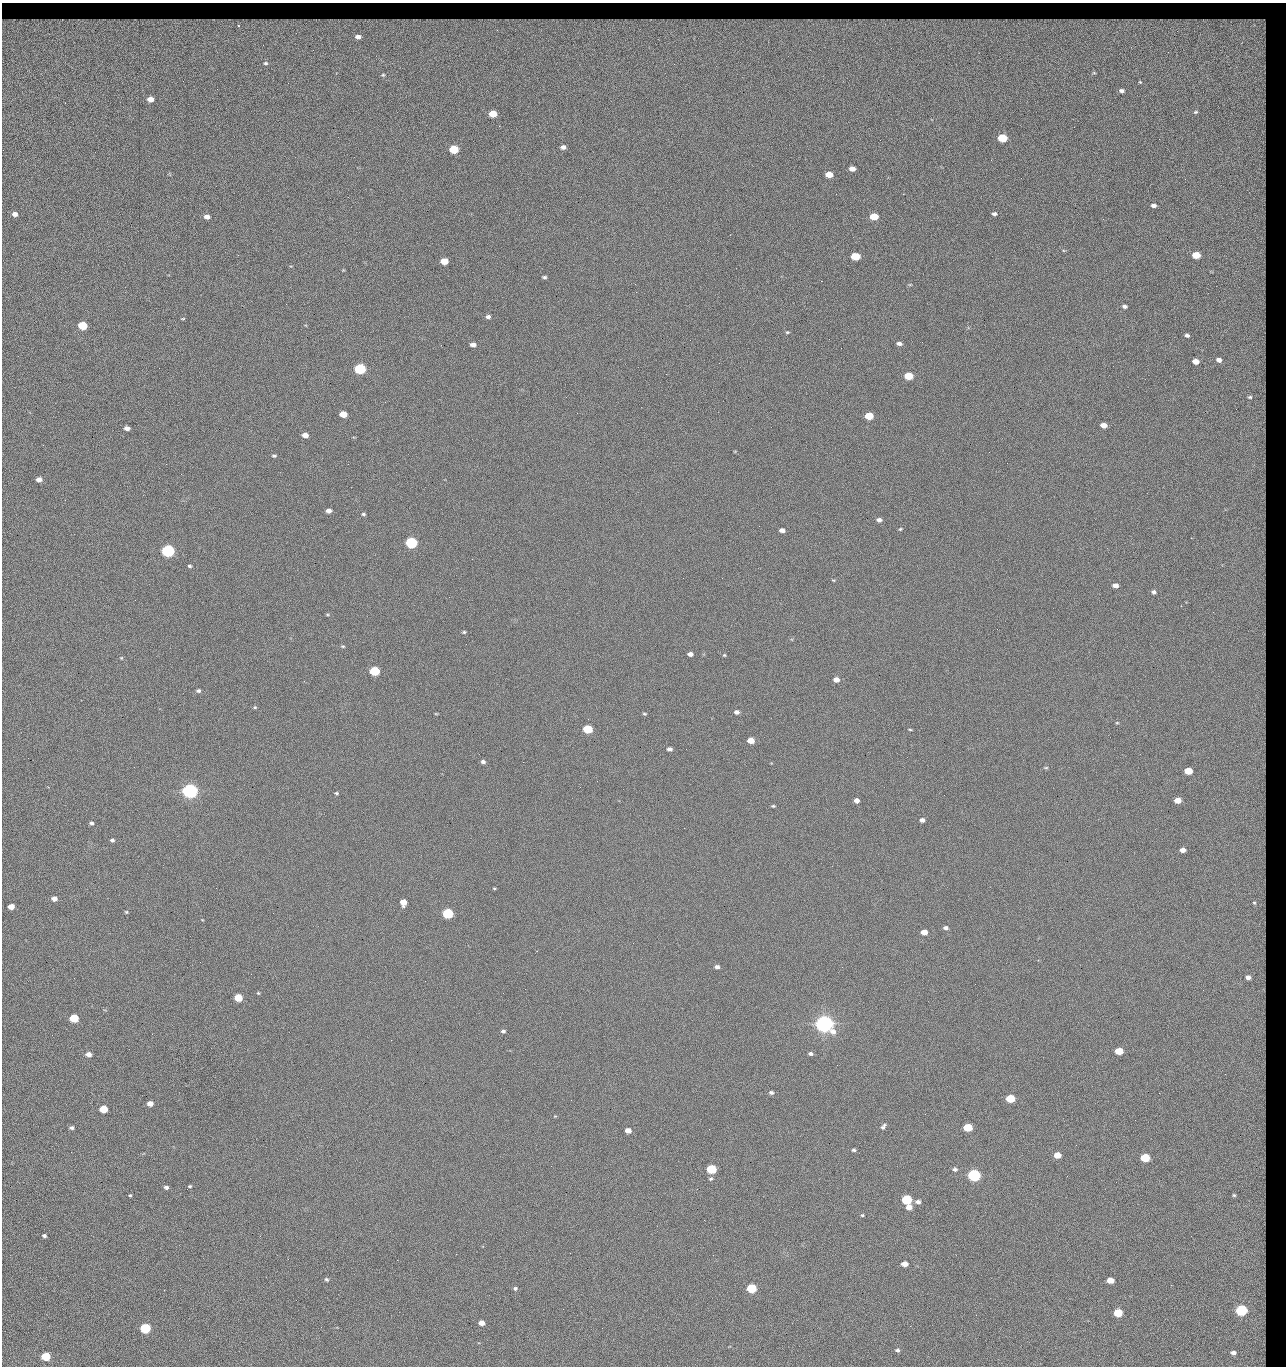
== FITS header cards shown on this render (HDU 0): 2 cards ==
NAXIS1  =                 1284 / length of data axis 1
NAXIS2  =                 1364 / length of data axis 2

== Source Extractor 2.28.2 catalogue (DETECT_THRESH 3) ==
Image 1284 x 1364 px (HDU 0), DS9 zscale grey, 1 PNG px = 1 image px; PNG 1288 x 1368 px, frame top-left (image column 1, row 1364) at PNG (2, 3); no overlay
Background 122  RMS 14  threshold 42.6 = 3 sigma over >= 5 px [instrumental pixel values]
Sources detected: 219; all 219 listed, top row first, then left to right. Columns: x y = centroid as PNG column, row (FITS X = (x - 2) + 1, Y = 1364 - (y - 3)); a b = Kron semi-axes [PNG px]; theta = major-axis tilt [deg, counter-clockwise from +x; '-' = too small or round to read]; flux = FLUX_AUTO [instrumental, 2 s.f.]
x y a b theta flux
12 21 9 4 3 3.6e+03
114 21 25 7 0 1.0e+04
258 21 16 6 8 2.4e+03
317 21 9 3 -10 3.2e+03
973 21 17 6 4 7.5e+03
997 21 15 6 -42 1.3e+03
1005 21 9 6 45 9.3e+02
1111 21 19 5 5 5.9e+03
1139 21 10 5 -23 2.8e+03
1161 21 6 4 -3 2.1e+03
37 22 12 7 -15 5.6e+03
79 22 33 7 -3 1.6e+04
174 22 56 7 -1 2.4e+04
270 22 24 8 14 6.4e+03
295 22 19 9 4 8.8e+03
333 22 19 8 0 9.6e+03
394 22 33 8 1 1.6e+04
442 22 40 7 -1 1.7e+04
488 22 24 7 3 1.3e+04
552 22 29 7 4 1.4e+04
592 22 10 7 -42 3.9e+03
628 22 17 9 -7 6.0e+03
663 22 32 5 8 1.1e+04
737 22 47 9 -4 1.7e+04
887 22 36 7 0 2.1e+04
917 22 20 6 -9 9.8e+03
1075 22 24 8 -3 1.3e+04
1126 22 10 8 16 5.2e+03
20 23 16 7 16 7.0e+03
616 23 16 6 36 4.5e+03
820 23 41 8 -4 2.5e+04
241 24 15 9 -6 1.2e+04
1037 24 30 12 14 1.5e+04
358 37 11 8 -1 1.1e+04
1239 48 81 57 -51 4.2e+05
1168 52 2 2 - 1.1e+03
266 63 3 3 - 1.2e+03
383 75 3 2 - 7.6e+02
1121 91 4 3 - 2.2e+03
150 99 5 4 - 8.2e+03
1196 112 5 3 - 1.1e+03
493 114 6 5 - 2.3e+04
1002 138 6 5 - 4.4e+04
1159 139 3 2 - 1.2e+03
563 147 5 4 - 3.8e+03
454 149 6 5 - 5.3e+04
852 169 5 4 - 6.5e+03
829 175 6 4 -9 1.6e+04
1021 178 2 2 - 1.9e+03
836 194 2 2 - 2.2e+03
903 194 2 2 - 1.8e+04
1154 206 5 4 - 3.5e+03
15 214 6 5 - 4.9e+03
994 214 5 4 - 2.4e+03
874 216 6 5 - 2.8e+04
207 217 5 4 - 5.8e+03
1103 219 3 2 - 1.0e+03
1196 255 6 4 -9 2.4e+04
855 256 6 5 - 4.2e+04
444 261 6 4 -7 2.0e+04
343 270 4 4 - 7.6e+02
544 277 5 3 - 1.6e+03
821 281 2 2 - 2.7e+04
910 285 5 3 - 9.5e+02
636 292 2 2 - 1.5e+03
286 304 3 2 - 7.5e+02
1124 306 5 4 - 2.8e+03
488 317 5 5 - 3.1e+03
183 319 5 3 - 8.2e+02
82 326 6 5 - 5.2e+04
787 332 5 4 - 1.1e+03
1187 335 5 4 - 2.3e+03
829 339 2 2 - 7.4e+02
690 340 2 2 - 3.2e+03
899 343 5 4 - 3.6e+03
473 345 5 4 - 5.1e+03
1219 360 4 4 - 3.8e+03
1195 361 5 4 - 9.7e+03
719 363 2 2 - 4.6e+02
360 369 6 5 - 1.6e+05
908 376 6 5 - 4.0e+04
1250 397 6 5 - 1.9e+03
1236 409 2 2 - 1.3e+03
343 414 6 4 -7 2.0e+04
869 416 6 5 - 3.3e+04
1103 425 5 4 - 9.5e+03
127 428 5 4 - 4.9e+03
305 435 5 4 - 9.1e+03
989 452 2 2 - 3.2e+03
274 456 5 3 - 1.4e+03
1007 463 2 2 - 4.0e+02
166 464 2 2 - 3.2e+03
39 479 5 4 - 6.0e+03
65 500 2 2 - 9.5e+02
329 511 5 4 - 5.1e+03
363 514 5 4 - 1.5e+03
879 520 6 4 -8 3.4e+03
759 526 2 2 - 4.5e+02
900 529 4 3 - 1.0e+03
782 530 5 4 - 4.8e+03
1191 538 2 2 - 2.5e+03
411 543 6 5 - 2.0e+05
168 551 6 5 - 3.2e+05
472 559 2 2 - 2.6e+03
189 566 4 4 - 1.5e+03
722 578 3 2 - 7.1e+02
833 580 5 3 - 9.2e+02
1115 585 5 4 - 5.4e+03
1154 592 5 5 - 2.3e+03
1181 606 2 2 - 6.1e+02
327 615 5 3 - 9.9e+02
464 632 5 4 - 1.3e+03
343 646 5 4 - 1.1e+03
690 654 5 4 - 4.8e+03
724 655 4 3 - 1.0e+03
121 658 5 4 - 9.6e+02
375 671 6 5 - 9.0e+04
836 680 6 5 - 7.3e+03
198 691 5 4 - 2.1e+03
255 707 5 4 - 1.2e+03
736 712 5 4 - 3.9e+03
436 714 5 3 - 8.0e+02
644 714 5 4 - 1.2e+03
1117 723 5 3 - 8.8e+02
587 729 6 5 - 5.8e+04
910 729 5 3 - 1.0e+03
751 740 5 4 - 1.4e+04
670 749 5 4 - 3.6e+03
686 749 2 2 - 6.5e+02
483 762 5 4 - 2.7e+03
523 762 2 2 - 3.1e+03
1046 768 5 3 - 1.1e+03
1188 771 5 4 - 2.7e+04
597 781 2 2 - 2.5e+03
190 791 6 5 - 7.1e+05
336 793 4 3 - 1.3e+03
856 800 5 4 - 5.6e+03
1178 800 5 4 - 1.3e+04
773 806 4 3 - 1.2e+03
922 820 5 4 - 3.9e+03
91 823 5 5 - 2.1e+03
112 840 4 4 - 2.1e+03
1183 850 5 4 - 5.9e+03
494 888 5 3 - 9.4e+02
54 899 5 4 - 5.6e+03
403 902 5 5 - 1.3e+04
1254 903 7 6 - 2.4e+03
11 907 5 4 - 9.9e+03
126 912 4 4 - 1.1e+03
448 913 6 5 - 1.2e+05
946 928 5 4 - 3.0e+03
924 932 5 4 - 9.6e+03
537 951 3 2 - 6.9e+02
1038 960 2 2 - 7.0e+02
717 967 5 4 - 3.6e+03
1248 977 5 5 - 4.5e+03
258 993 5 4 - 1.0e+03
503 993 2 2 - 2.1e+03
238 998 5 5 - 3.3e+04
74 1018 5 5 - 5.3e+04
824 1024 7 6 - 1.1e+06
503 1031 5 4 - 2.1e+03
391 1040 2 2 - 5.4e+03
1119 1051 5 4 - 2.9e+04
88 1054 5 4 - 6.3e+03
810 1054 5 4 - 2.2e+03
837 1065 3 2 - 1.4e+03
1225 1074 2 2 - 1.8e+03
771 1092 5 4 - 2.3e+03
1159 1093 2 2 - 2.7e+03
1010 1098 6 5 - 4.7e+04
150 1103 5 4 - 7.2e+03
103 1109 5 5 - 3.1e+04
1135 1120 2 2 - 8.4e+02
883 1127 8 4 56 2.5e+03
968 1127 6 5 - 4.4e+04
71 1128 5 4 - 2.1e+03
709 1129 2 2 - 1.0e+03
628 1130 5 4 - 8.5e+03
1076 1145 2 2 - 4.2e+02
854 1150 5 4 - 1.7e+03
71 1152 2 2 - 2.4e+03
1057 1155 5 4 - 1.7e+04
1145 1158 6 5 - 5.7e+04
551 1166 2 2 - 9.1e+02
711 1169 6 5 - 7.8e+04
955 1169 5 5 - 2.3e+03
974 1175 6 5 - 2.8e+05
1067 1176 3 2 - 1.4e+03
711 1179 6 5 - 1.8e+03
190 1186 4 3 - 1.2e+03
166 1187 5 4 - 2.6e+03
130 1195 3 3 - 1.1e+03
1234 1195 3 3 - 9.8e+02
907 1200 6 5 - 8.4e+04
918 1202 6 5 - 3.7e+03
909 1207 5 4 - 9.7e+03
862 1215 4 3 - 1.3e+03
44 1236 4 3 - 2.1e+03
260 1236 2 2 - 2.2e+03
456 1254 2 2 - 7.2e+03
288 1259 2 2 - 1.9e+03
397 1260 2 2 - 5.3e+03
905 1264 5 4 - 8.9e+03
326 1279 6 5 - 1.7e+03
1110 1280 5 4 - 1.4e+04
1171 1285 2 2 - 5.0e+02
515 1288 5 5 - 1.8e+03
751 1288 6 5 - 8.0e+04
563 1309 2 2 - 4.9e+02
1241 1310 6 5 - 1.9e+05
1118 1313 5 5 - 4.6e+04
976 1315 2 2 - 2.8e+03
481 1323 5 4 - 7.7e+03
145 1328 6 5 - 1.0e+05
602 1328 2 2 - 8.1e+02
897 1350 5 5 - 2.1e+03
1233 1353 4 3 - 3.2e+03
46 1356 5 5 - 5.4e+04

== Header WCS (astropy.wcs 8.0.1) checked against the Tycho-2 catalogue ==
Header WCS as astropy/WCSLIB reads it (CRVAL/CRPIX/CD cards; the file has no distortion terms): RA---TAN/DEC--TAN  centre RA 15:41:43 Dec +51:58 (235.43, +51.97 deg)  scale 1.26 arcsec/px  FOV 26.9' x 28.5'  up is +92 deg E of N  parity flipped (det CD > 0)
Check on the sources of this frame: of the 60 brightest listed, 11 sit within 2.0 arcsec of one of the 13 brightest Tycho-2 stars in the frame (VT <= 12.29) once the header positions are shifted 0.38 arcsec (0.18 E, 0.33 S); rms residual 0.95 arcsec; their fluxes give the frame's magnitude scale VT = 24.59 - 2.5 log10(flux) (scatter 0.15 mag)
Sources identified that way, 11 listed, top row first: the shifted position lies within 2.0 arcsec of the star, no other Tycho-2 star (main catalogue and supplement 1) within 4.0 arcsec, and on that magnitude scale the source's flux lands within +1.5 / -3 mag of the star's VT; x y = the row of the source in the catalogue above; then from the Tycho-2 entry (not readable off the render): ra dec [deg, ICRS J2000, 3 dp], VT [Tycho-2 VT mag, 2 dp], TYC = Tycho-2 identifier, HIP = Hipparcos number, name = IAU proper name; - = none
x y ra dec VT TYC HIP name
360 369 235.614 +52.064 11.61 3489-1132-1 - -
411 543 235.514 +52.049 11.19 3489-1407-1 - -
168 551 235.515 +52.133 11.12 3489-1380-1 - -
190 791 235.378 +52.130 9.31 3489-1322-1 76850 -
448 913 235.303 +52.042 11.52 3489-958-1 - -
824 1024 235.232 +51.912 9.59 3489-824-1 - -
974 1175 235.143 +51.862 10.97 3489-1016-1 - -
907 1200 235.131 +51.886 12.29 3489-908-1 - -
751 1288 235.084 +51.941 11.45 3489-1346-1 - -
1241 1310 235.062 +51.771 11.53 3489-1453-1 - -
145 1328 235.075 +52.152 11.74 3489-912-1 - -